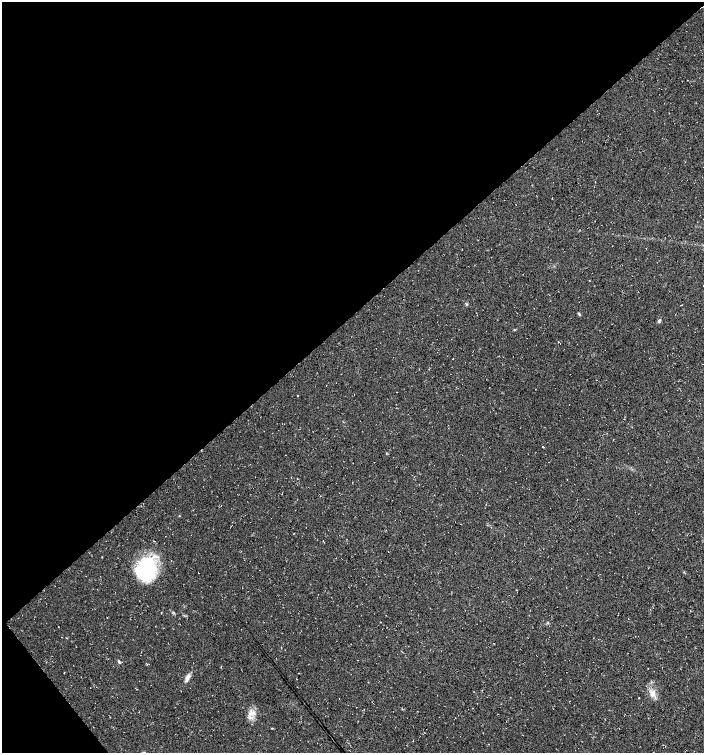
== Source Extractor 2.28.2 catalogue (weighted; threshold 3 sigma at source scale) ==
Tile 5 of 4 x 4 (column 1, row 2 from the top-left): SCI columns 143-1546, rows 3005-4505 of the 5964 x 6007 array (HDU 1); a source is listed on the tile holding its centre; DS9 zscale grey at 2 x 2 block average (1 PNG px = mean of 2 x 2 image px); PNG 706 x 755 px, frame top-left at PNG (2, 2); no overlay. Shown black and unused: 43% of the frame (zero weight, under 3 of 4 exposures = <1% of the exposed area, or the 3 px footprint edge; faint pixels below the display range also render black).
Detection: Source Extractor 2.28.2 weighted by HDU 2 'WHT'; one run over the whole footprint, this tile lists its part. Background 0.00915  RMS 0.0049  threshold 0.022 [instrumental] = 3 sigma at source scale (4.5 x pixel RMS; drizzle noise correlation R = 1.50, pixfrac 1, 0.0396/0.0396 arcsec/px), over >= 5 px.
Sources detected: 20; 1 inside a brighter listed object's ellipse — not listed separately; the other 19 listed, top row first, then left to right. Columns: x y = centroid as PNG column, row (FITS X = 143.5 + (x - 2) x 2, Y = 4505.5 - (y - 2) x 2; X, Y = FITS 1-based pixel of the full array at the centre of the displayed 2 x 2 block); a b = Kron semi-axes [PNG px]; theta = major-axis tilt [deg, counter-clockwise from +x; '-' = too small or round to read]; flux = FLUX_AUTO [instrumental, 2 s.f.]
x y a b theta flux
467 304 3 2 - 1.1
579 314 4 3 - 1.7
659 321 4 3 - 1.9
514 330 2 2 - 0.67
560 343 2 2 - 0.39
298 396 2 2 - 0.54
543 447 2 2 - 1.3
179 516 2 2 - 0.56
146 569 24 20 67 86
58 626 2 2 - 0.4
62 637 2 2 - 0.39
119 662 4 3 - 1.5
64 673 2 2 - 0.61
187 677 9 5 62 4.6
653 693 9 8 - 7.9
639 698 2 2 - 0.55
251 713 11 5 18 5.9
272 728 3 2 - 0.46
413 741 2 2 - 0.47
Diffuse or blended objects may show on this block-average render without a row.